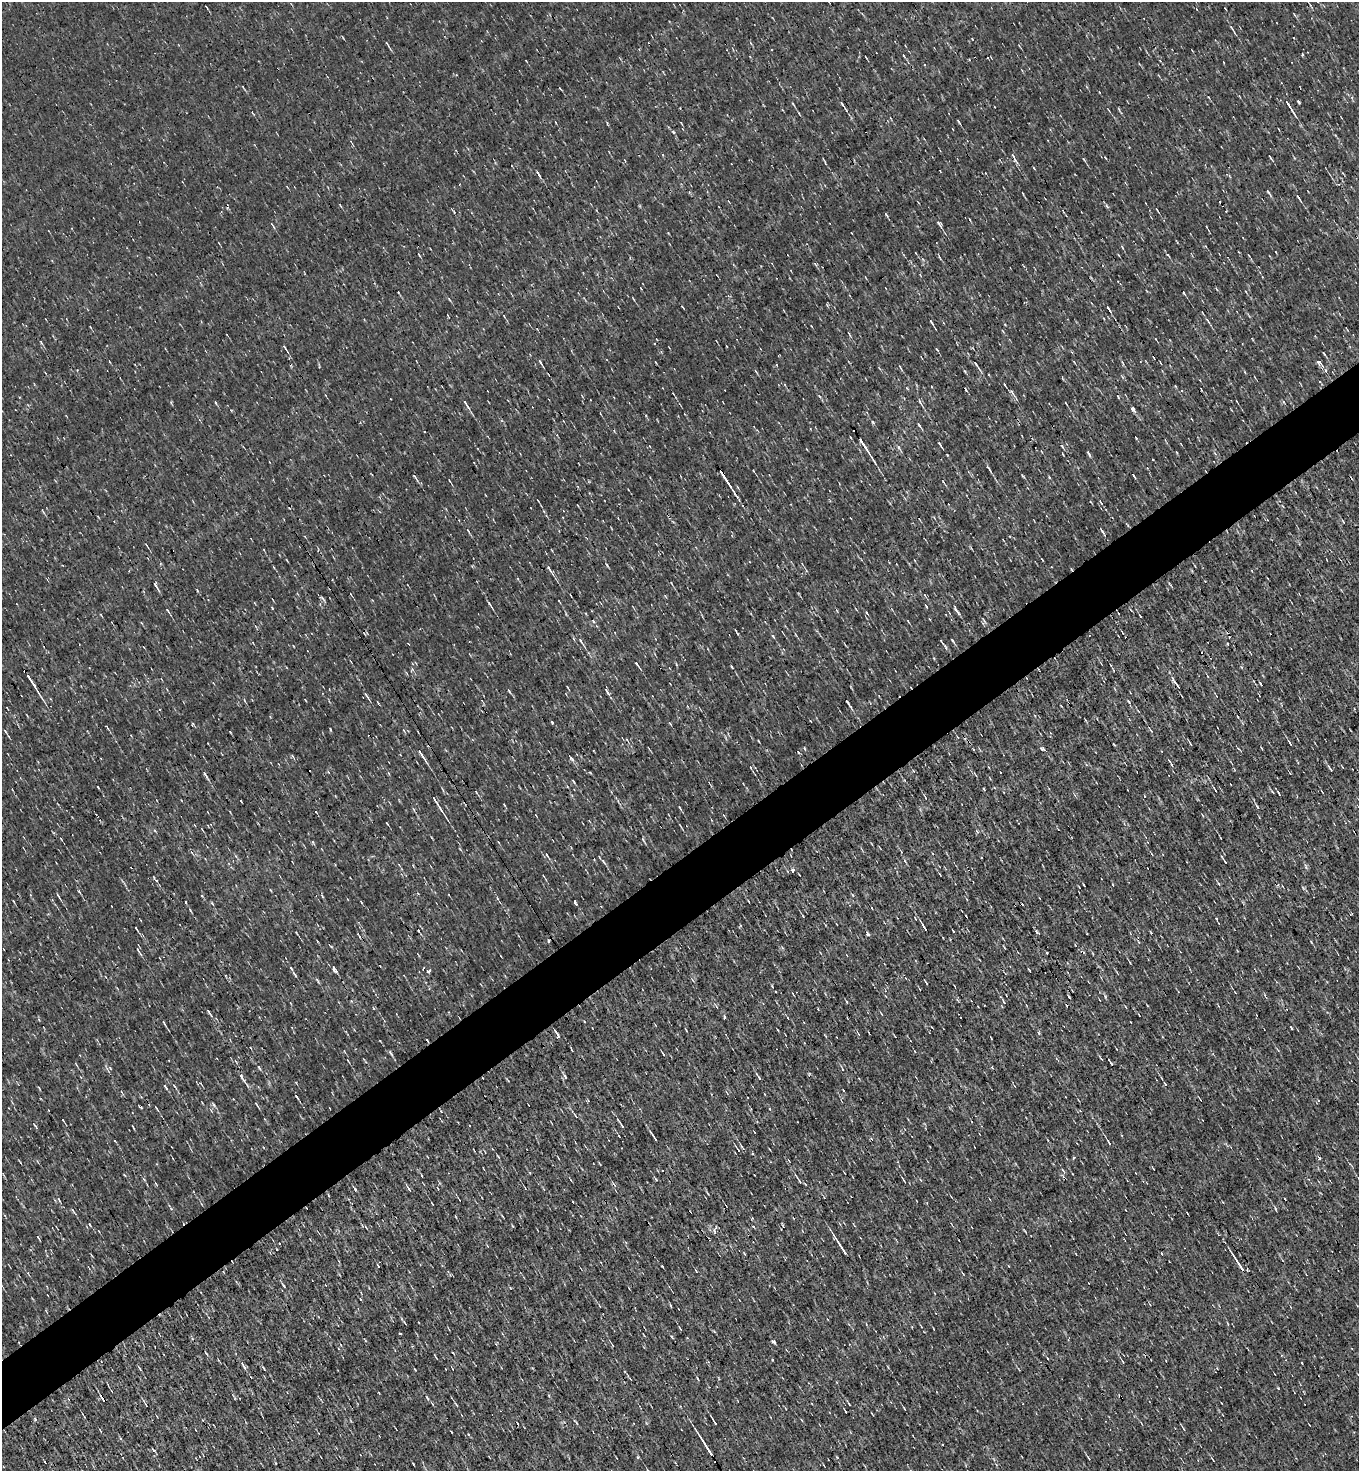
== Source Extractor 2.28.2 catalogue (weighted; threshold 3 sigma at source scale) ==
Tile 7 of 4 x 4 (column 3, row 2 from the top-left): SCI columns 3006-4362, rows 2941-4409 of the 5869 x 5879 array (HDU 1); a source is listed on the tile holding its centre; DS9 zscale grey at full resolution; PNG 1361 x 1473 px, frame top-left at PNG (2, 2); no overlay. Shown black and unused: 5% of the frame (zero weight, under 3 of 4 exposures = <1% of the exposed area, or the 3 px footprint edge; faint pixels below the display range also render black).
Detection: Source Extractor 2.28.2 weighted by HDU 2 'WHT'; one run over the whole footprint, this tile lists its part. Background -1.16e-04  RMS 0.043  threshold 0.194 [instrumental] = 3 sigma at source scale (4.5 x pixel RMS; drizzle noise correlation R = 1.50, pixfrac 1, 0.05/0.05 arcsec/px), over >= 5 px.
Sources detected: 300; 10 cosmic-ray / hot-pixel residue — not listed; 2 inside a brighter listed object's ellipse — not listed separately; the other 288 listed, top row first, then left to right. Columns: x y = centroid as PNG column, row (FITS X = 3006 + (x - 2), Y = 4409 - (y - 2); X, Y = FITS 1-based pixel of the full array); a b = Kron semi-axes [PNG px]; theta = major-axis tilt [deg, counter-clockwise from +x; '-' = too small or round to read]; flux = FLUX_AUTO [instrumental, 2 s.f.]
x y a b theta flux
1231 28 9 3 -53 8
387 43 8 2 -61 5.2
1099 92 4 2 - 2.9
1298 102 4 3 - 7.2
793 104 5 3 - 4.2
843 105 17 3 -55 15
1289 106 25 3 -57 24
1119 109 5 3 - 4.1
958 121 6 2 -51 4.8
673 132 5 4 - 5.2
1013 156 7 4 -60 11
1270 157 8 2 -58 5.6
1084 159 6 3 -55 5.7
538 173 9 3 -57 13
1268 192 8 3 -51 7
1298 197 7 2 -53 7.4
340 205 6 3 -59 3.8
1107 206 8 3 -46 6.9
1157 210 4 2 - 4.8
939 223 8 4 -51 11
272 225 10 2 -59 6.3
1122 247 5 3 - 4.3
1276 252 3 2 - 3.6
916 253 3 2 - 2.4
419 255 5 2 - 4
1168 255 5 3 - 4.5
1184 293 5 2 - 4.9
449 299 6 3 -60 4.7
827 305 5 4 - 4.3
682 307 5 2 - 4
1108 308 8 3 -59 10
448 316 4 2 - 3
504 316 4 3 - 2.9
1207 320 8 3 -51 8.3
931 322 7 3 -57 6.8
849 334 6 2 -56 4.8
41 342 6 3 -55 4.7
285 348 11 3 -56 7.9
1324 353 7 2 -50 4.5
1074 362 4 2 - 3.7
1122 362 7 3 -70 6.1
541 363 10 3 -60 9.2
1320 363 12 6 -48 18
777 365 4 2 - 3.2
976 365 16 4 -56 17
900 368 9 2 -59 5.7
965 371 4 3 - 4.6
1255 377 4 2 - 2.9
907 388 4 3 - 5.9
1012 392 8 4 -46 10
820 396 6 3 -47 5.4
1118 396 6 3 -62 4.8
1236 401 3 2 - 3
920 402 10 4 -61 11
1284 402 5 3 - 4.7
216 403 5 3 - 4.3
1066 403 4 2 - 3.8
466 404 15 3 -57 15
1133 409 6 4 -54 13
873 422 5 4 - 5.8
919 425 7 3 -58 7.8
1136 438 4 2 - 3.8
863 444 17 3 -57 30
940 444 7 2 -56 9
1062 446 7 3 -54 6
898 447 6 4 -86 7.3
1042 452 4 2 - 2.6
1177 453 4 3 - 3.5
1089 454 7 3 -64 7.8
873 459 19 2 -57 17
989 468 9 3 -58 13
753 470 3 2 - 3
723 475 19 3 -60 64
1023 476 7 2 -45 4.3
415 477 12 3 -55 9.6
943 482 5 2 - 3.9
43 511 8 2 -55 4.9
1343 521 5 2 - 4.3
468 530 7 3 -62 6.1
1103 532 11 3 -56 8.3
146 545 7 2 -49 4.4
607 565 6 3 -55 4.7
1195 566 4 2 - 3.2
549 569 14 4 -53 16
155 585 12 3 -58 16
351 594 4 2 - 2.5
925 595 5 3 - 3.9
322 598 9 3 -41 8.2
559 601 3 2 - 3.1
490 604 10 3 -56 9.2
272 608 4 2 - 3.4
836 610 5 3 - 4.4
956 610 14 3 -57 12
168 611 7 3 -54 7.1
866 613 5 3 - 5.2
101 615 4 3 - 3.6
1140 616 4 2 - 5.3
984 620 9 2 -55 5.3
908 621 4 3 - 3.1
773 636 7 3 -61 6.4
574 639 6 3 -70 4.6
952 640 6 3 -57 7.2
581 641 11 4 -56 11
946 647 6 3 -69 5.6
637 665 11 3 -55 8.7
731 666 4 2 - 5.3
1241 667 5 3 - 4
1113 670 8 3 -66 4.5
1207 676 4 3 - 3.4
32 682 27 3 -58 44
1177 685 13 3 -57 14
509 691 6 3 -47 5.2
607 691 9 3 -57 12
366 695 13 3 -56 11
1129 702 6 3 -70 4.4
848 703 11 2 -57 13
552 723 3 3 - 3.9
193 724 4 3 - 4.5
107 727 7 2 -57 5.2
330 729 5 3 - 3.5
1151 730 7 3 -56 5.7
5 732 9 3 -53 7.8
957 737 4 2 - 3.2
627 740 7 3 -54 6.3
1290 743 7 3 -57 8
1238 748 5 3 - 4.2
1042 749 6 5 - 8.9
422 755 17 3 -57 24
292 756 6 4 -58 5.2
571 758 11 4 -52 11
1172 765 5 3 - 5.7
750 767 4 2 - 3.2
1330 769 8 3 -53 8.7
913 770 5 3 - 4.2
1000 772 2 2 - 3.8
205 775 14 4 -58 13
573 781 4 3 - 5
1215 789 7 2 -56 5.5
476 792 4 3 - 3.5
1279 793 5 2 - 4.7
1145 796 3 2 - 4.1
925 798 6 3 -79 5.3
241 801 3 2 - 3.5
504 805 4 2 - 3.8
1257 807 5 3 - 6.6
680 808 7 3 -61 5.4
413 809 6 3 -83 5.6
440 809 18 4 -61 21
316 812 4 3 - 3.3
724 815 5 3 - 4.5
977 831 5 4 - 5.5
61 839 3 3 - 3
643 840 9 3 -61 7
498 842 4 2 - 3.5
547 855 8 4 -58 8.7
603 861 8 3 -51 9.2
1224 861 5 2 - 4.7
1306 867 9 4 -76 8.4
793 870 5 5 - 16
1084 885 4 2 - 3.9
852 895 5 3 - 4.8
58 896 7 3 -60 6.5
497 898 5 3 - 4.9
13 901 5 2 - 4.2
575 902 7 3 -59 5.9
111 906 3 2 - 2.3
803 916 4 3 - 3.6
1216 918 3 2 - 3.8
924 927 10 2 -56 9.5
136 928 6 2 -55 5.3
418 931 4 2 - 4.2
868 934 4 3 - 15
548 941 4 3 - 5.4
331 946 5 3 - 4.7
782 947 5 3 - 4.9
139 951 13 3 -60 9.4
501 956 3 2 - 2.7
423 968 4 2 - 3.4
334 969 8 3 -79 14
1029 970 4 2 - 3.8
428 971 5 3 - 9.5
294 974 8 3 -56 7.4
317 980 7 3 -60 6.1
926 983 4 2 - 4.8
1004 1002 5 3 - 5.7
716 1006 6 3 -70 4.8
1126 1007 4 2 - 3.6
374 1008 4 3 - 5
818 1009 3 3 - 4
209 1013 9 3 -59 7.9
164 1022 7 3 -58 7
1291 1028 4 2 - 6.3
686 1030 4 2 - 3.3
1039 1033 5 3 - 5.8
557 1034 9 3 -60 15
251 1048 3 2 - 3
572 1050 4 2 - 3.4
1278 1050 5 3 - 4.3
390 1053 8 4 -61 7.5
663 1054 5 2 - 5.5
348 1061 5 2 - 3.2
1111 1063 5 3 - 4.7
259 1067 7 4 -55 8.4
242 1077 10 4 -61 13
565 1077 7 4 -62 6.9
758 1077 10 3 -56 9.8
1165 1083 5 2 - 5.9
174 1086 4 3 - 5.3
165 1087 8 3 -58 7.3
296 1097 4 3 - 5.4
233 1099 2 2 - 3
256 1104 7 3 -51 5.8
214 1105 7 4 -53 7
157 1109 8 2 -59 5
770 1109 4 2 - 4
575 1115 7 3 -56 5.6
63 1120 4 2 - 2.6
34 1125 6 3 -53 5.4
621 1125 6 3 -56 5.9
133 1127 7 2 -62 4.3
619 1136 3 2 - 3.9
654 1137 15 2 -57 13
1109 1143 7 3 -56 8.2
742 1147 11 2 -57 7.7
738 1150 4 2 - 3.7
498 1157 5 3 - 5
1073 1158 3 2 - 8
1319 1158 3 3 - 16
1153 1169 4 2 - 2.7
1136 1173 3 2 - 2.4
124 1175 4 2 - 3.6
144 1179 6 3 -69 5.3
656 1179 5 4 - 5.4
799 1180 19 3 -57 12
904 1180 7 2 -55 4.8
156 1184 6 3 -56 5.2
614 1185 9 4 -52 11
408 1188 10 3 -58 10
355 1189 6 2 -52 8.4
824 1197 2 2 - 2.6
59 1199 6 2 -56 6.8
432 1204 3 2 - 3.4
1275 1208 6 3 -71 5.2
73 1211 10 3 -54 7.7
90 1224 7 4 -61 6.4
512 1226 5 3 - 3.8
714 1230 5 3 - 26
279 1243 3 2 - 3
841 1247 21 2 -57 35
277 1249 3 2 - 2.8
1162 1254 3 3 - 7.8
378 1266 4 2 - 4.7
1241 1267 14 4 -59 27
696 1271 5 3 - 3.4
28 1273 5 3 - 4.9
284 1285 4 3 - 5.9
510 1288 4 3 - 3.4
360 1299 4 2 - 3.3
670 1306 6 3 -71 4.3
405 1323 6 3 -56 5.5
912 1327 3 2 - 3
680 1328 4 2 - 4.1
400 1334 3 2 - 4.5
672 1337 5 3 - 3.7
774 1341 10 3 -47 7.3
612 1345 4 3 - 3.9
453 1353 6 2 -45 3.3
436 1357 8 2 -56 4.2
1122 1361 5 3 - 4
244 1367 8 4 -53 10
139 1368 6 2 -51 6.5
697 1378 5 2 - 4.7
103 1398 10 3 -57 22
1121 1398 5 3 - 12
849 1404 4 2 - 3.9
146 1405 6 3 -56 4.2
456 1405 7 3 -55 5.3
904 1408 4 2 - 3.6
845 1411 4 2 - 3.7
84 1416 4 2 - 3.7
203 1420 3 2 - 3.3
714 1421 11 2 -59 11
1183 1429 7 3 -67 6.1
707 1447 26 2 -58 43
154 1450 5 3 - 13
638 1457 4 4 - 5.1
1088 1458 6 3 -55 5.4
1213 1460 7 2 -51 4.9
Overlapping masked pixels (flux is a lower limit): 5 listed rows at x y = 843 105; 723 475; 32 682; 103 1398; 1121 1398
Unlisted compact peaks at least as high as the median listed source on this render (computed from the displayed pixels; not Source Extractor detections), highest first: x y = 1105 996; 724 1017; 1278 1388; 110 1068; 593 621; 953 931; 190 910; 186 902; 738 634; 197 590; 1049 477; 427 1397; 313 842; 412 669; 772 986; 322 896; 1311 942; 296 1083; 926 607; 202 896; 212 903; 140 1107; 1208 97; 1130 963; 171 402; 904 56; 343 38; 646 416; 676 664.